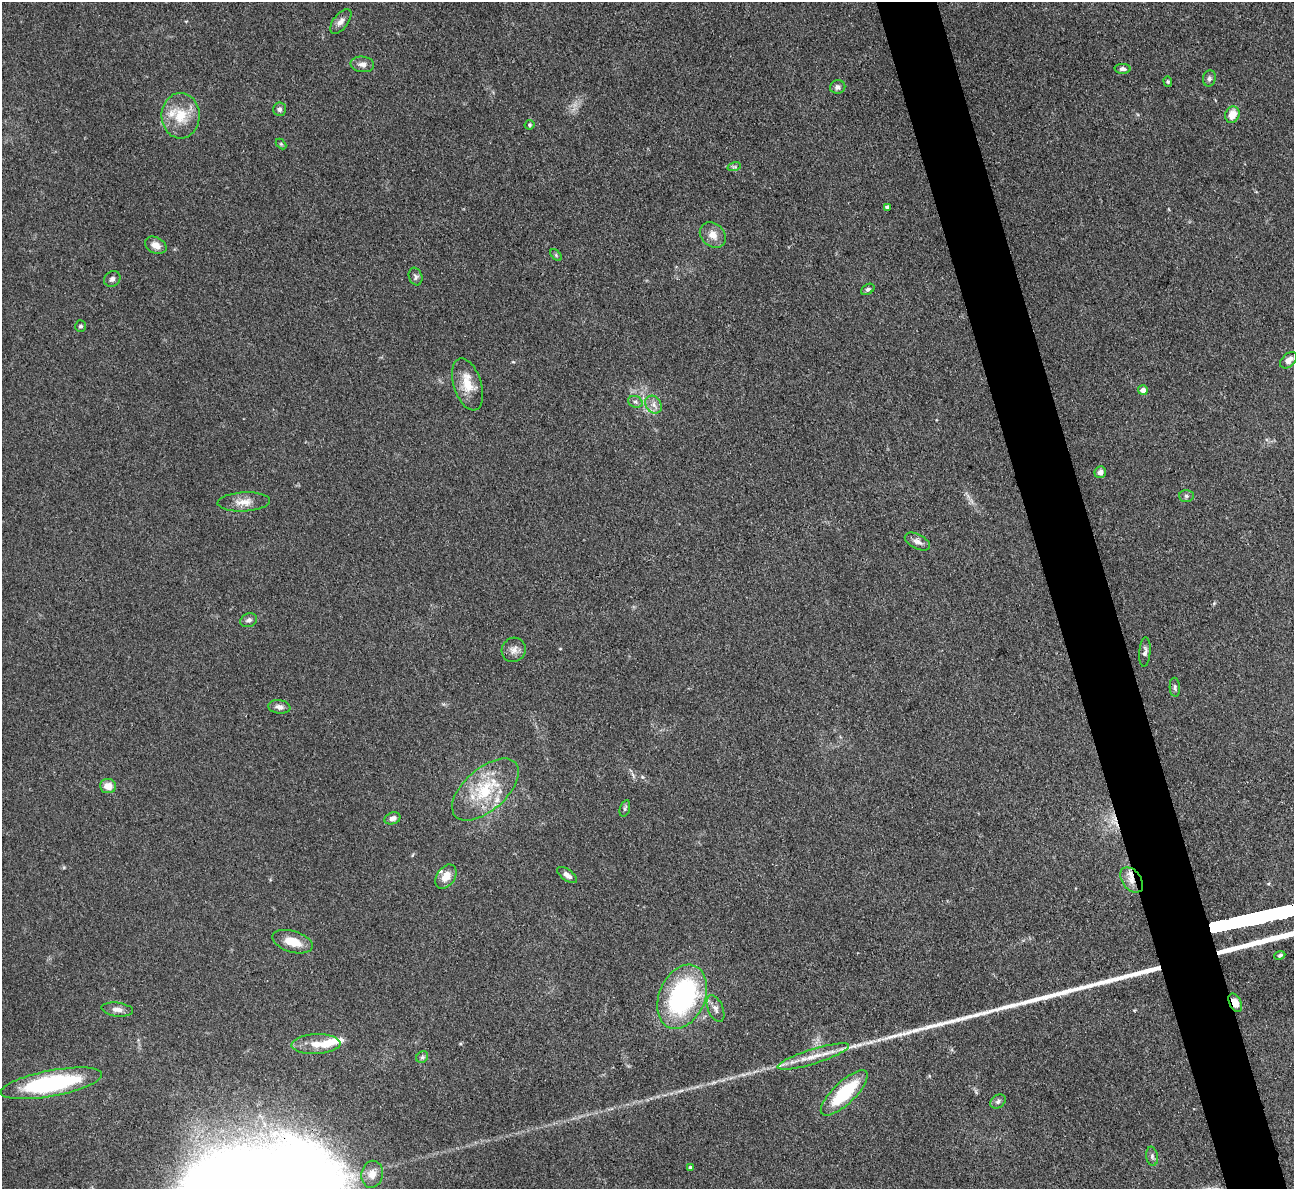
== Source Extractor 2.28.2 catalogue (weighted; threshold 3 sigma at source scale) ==
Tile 6 of 4 x 4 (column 2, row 2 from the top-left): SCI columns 1293-2584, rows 2637-3823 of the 5170 x 5151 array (HDU 1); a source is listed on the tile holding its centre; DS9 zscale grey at full resolution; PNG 1296 x 1191 px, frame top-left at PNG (2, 2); each listed source drawn as its Kron ellipse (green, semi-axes under 4 px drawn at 4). Shown black and unused: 5% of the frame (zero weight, under 3 of 4 exposures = <1% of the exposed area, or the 3 px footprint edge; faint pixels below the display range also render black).
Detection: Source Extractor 2.28.2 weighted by HDU 2 'WHT'; one run over the whole footprint, this tile lists its part. Background 0.105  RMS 0.006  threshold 0.0269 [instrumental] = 3 sigma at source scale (4.5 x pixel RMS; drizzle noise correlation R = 1.50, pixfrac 1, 0.05/0.05 arcsec/px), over >= 5 px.
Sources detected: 67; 3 long thin detections or spike segments (spike, bleed or trail) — neither listed nor drawn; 8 inside a brighter listed object's ellipse — not listed separately; the other 56 listed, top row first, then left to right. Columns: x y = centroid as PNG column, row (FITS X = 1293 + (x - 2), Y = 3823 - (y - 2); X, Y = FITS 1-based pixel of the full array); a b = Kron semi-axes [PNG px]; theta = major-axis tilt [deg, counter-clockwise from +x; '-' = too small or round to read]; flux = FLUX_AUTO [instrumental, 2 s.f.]
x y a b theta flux
341 21 14 7 52 3.3
362 64 12 8 -5 3.1
1123 69 8 5 -4 1.8
1209 78 8 6 78 1.9
1168 81 5 4 - 0.93
838 87 7 7 - 2.2
279 109 7 6 - 1.9
1232 115 8 7 - 7.6
181 116 23 19 90 17
530 125 5 4 - 0.8
281 144 6 4 -45 0.69
734 167 7 4 17 1.2
887 207 4 4 - 1.2
713 235 14 11 -42 6.1
156 245 11 8 -26 5.2
556 255 7 4 -47 0.88
416 277 9 6 -70 1.6
112 279 9 7 37 2.3
868 289 7 5 31 1.5
81 326 6 5 - 1.2
1288 360 10 6 45 4.3
468 384 27 13 -72 12
1143 390 5 5 - 4.4
635 402 7 5 -21 1.6
654 405 9 7 -55 3.2
1100 472 6 5 - 3.4
1186 496 7 6 - 1.3
244 502 26 9 3 7
917 542 14 7 -28 3.3
249 620 9 6 22 2.2
514 650 12 11 - 4.2
1145 652 15 5 85 2.3
1175 687 9 5 -85 1.5
279 707 11 6 -8 2.8
108 786 8 7 - 5.9
485 790 40 21 41 35
625 808 8 5 71 1.2
392 818 8 5 19 3
567 875 11 5 -35 3.3
446 877 13 9 55 7.1
1132 880 14 9 -52 5.8
292 942 21 10 -17 11
1280 955 5 4 - 0.98
682 997 33 23 67 100
1235 1003 10 6 -65 5.1
117 1009 16 7 -6 3.5
716 1009 14 7 -67 3.2
316 1044 24 10 3 9.8
813 1056 37 7 17 11
422 1057 6 5 - 1.4
51 1083 51 13 11 81
844 1093 30 11 44 40
998 1102 8 6 34 2
1152 1156 9 6 -81 1.7
690 1168 4 4 - 2.1
372 1174 13 10 80 5.4
Overlapping masked pixels (flux is a lower limit): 3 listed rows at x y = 1132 880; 1235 1003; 844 1093